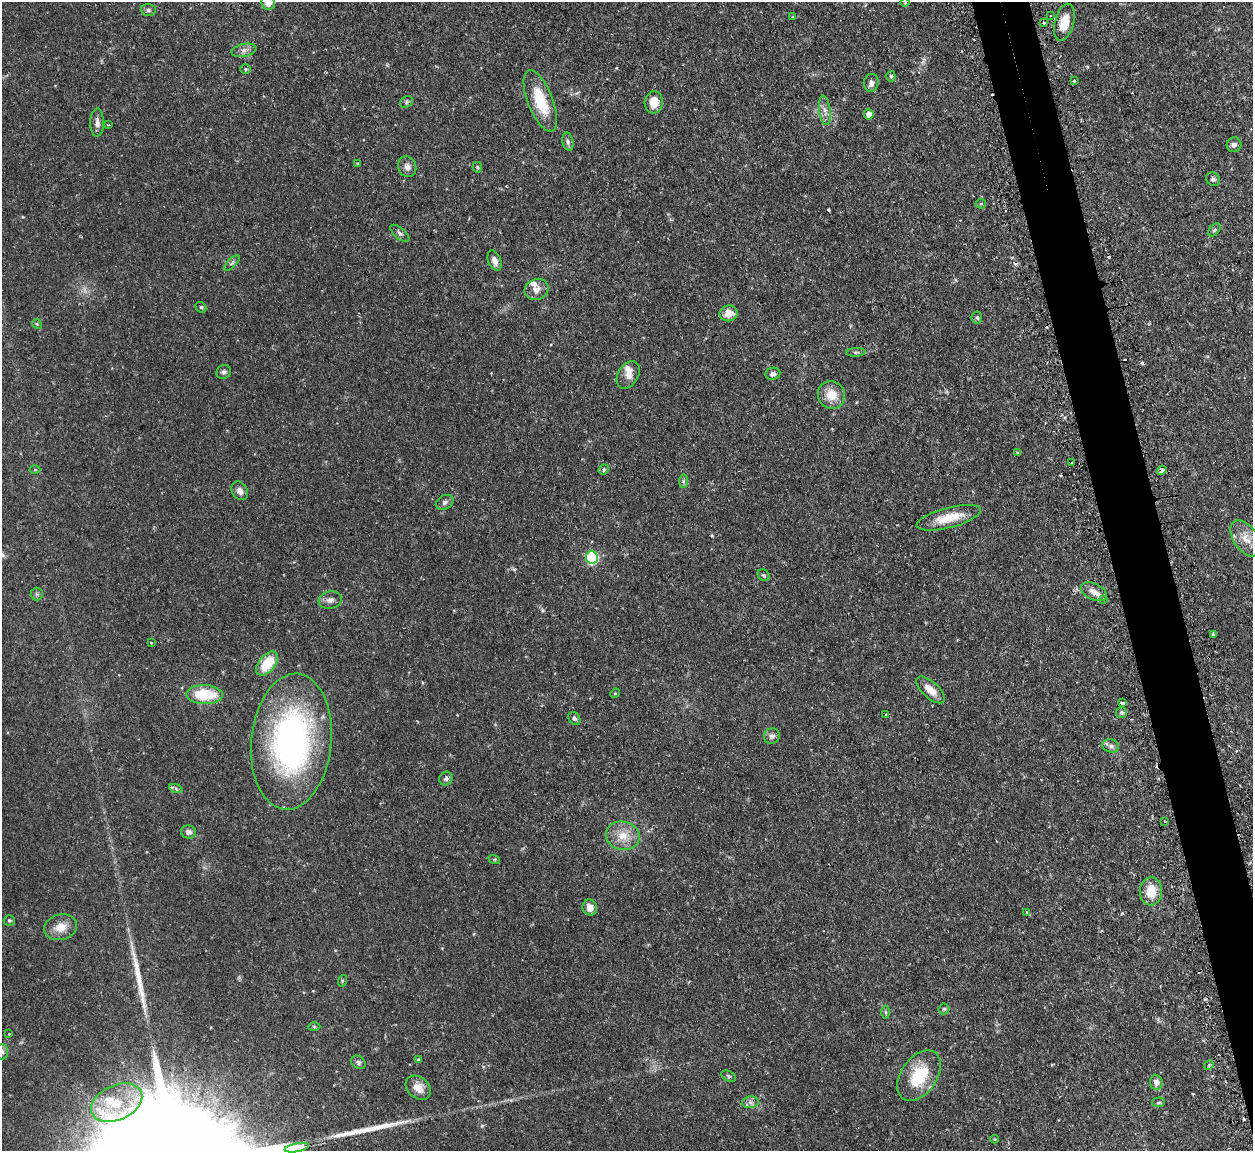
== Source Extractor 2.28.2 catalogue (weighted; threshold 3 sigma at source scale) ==
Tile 6 of 4 x 4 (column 2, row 2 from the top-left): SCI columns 1286-2536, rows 2463-3611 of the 5072 x 5047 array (HDU 1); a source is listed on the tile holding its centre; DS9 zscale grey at full resolution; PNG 1255 x 1153 px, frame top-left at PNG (2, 2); each listed source drawn as its Kron ellipse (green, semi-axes under 4 px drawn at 4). Shown black and unused: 4% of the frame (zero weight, under 2 of 3 exposures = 4% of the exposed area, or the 3 px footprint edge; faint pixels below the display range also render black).
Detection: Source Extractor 2.28.2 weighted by HDU 2 'WHT'; one run over the whole footprint, this tile lists its part. Background 0.0595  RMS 0.0067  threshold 0.0302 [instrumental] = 3 sigma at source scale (4.5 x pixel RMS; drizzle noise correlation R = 1.50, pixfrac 1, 0.05/0.05 arcsec/px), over >= 5 px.
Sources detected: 119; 15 cosmic-ray / hot-pixel residue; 2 long thin detections or spike segments (spike, bleed or trail) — neither listed nor drawn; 4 inside a brighter listed object's ellipse — not listed separately; the other 98 listed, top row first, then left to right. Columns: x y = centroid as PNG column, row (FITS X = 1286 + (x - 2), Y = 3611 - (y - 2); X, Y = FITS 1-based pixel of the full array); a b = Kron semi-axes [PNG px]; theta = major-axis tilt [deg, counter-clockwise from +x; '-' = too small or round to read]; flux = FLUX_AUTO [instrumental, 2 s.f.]
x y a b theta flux
268 2 7 6 - 8.9
905 3 5 3 - 0.58
148 10 7 6 - 1.8
1050 16 3 2 - 0.84
792 17 4 4 - 0.98
1064 22 19 9 76 11
1044 23 3 3 - 0.78
244 50 12 6 11 3
245 69 5 5 - 1
891 76 5 4 - 0.94
1074 80 3 3 - 1.8
871 83 9 7 77 3.3
540 101 32 12 -68 25
406 102 7 5 39 1.2
654 102 11 9 86 9.4
825 110 15 6 -83 3.7
869 114 5 5 - 6.3
97 123 14 6 89 3.6
108 125 3 2 - 0.58
568 142 9 5 -78 1.8
1234 145 7 7 - 2.5
357 163 4 2 - 0.46
407 167 10 9 - 3.5
477 167 5 4 - 0.88
1213 179 7 6 - 1.6
981 204 5 4 - 0.83
1214 230 7 5 49 1.2
400 233 11 5 -41 1.9
494 261 10 6 -69 4.1
232 263 10 4 45 1.6
536 289 12 10 23 4.9
201 307 6 4 -42 0.87
729 313 9 8 - 7.6
977 317 6 5 - 1.3
37 324 5 4 - 0.79
856 352 9 4 5 1.3
224 372 7 6 - 1.8
773 374 7 6 - 2.5
628 375 15 10 59 5.5
831 395 14 13 - 11
1017 452 3 3 - 1.5
1072 463 3 2 - 0.59
35 470 5 3 - 0.58
604 470 5 4 - 1.1
1162 470 5 3 - 3.3
683 481 7 4 89 1.3
240 491 10 7 -57 3.3
445 502 9 7 28 2.1
949 518 33 10 15 16
1246 538 20 12 -55 10
592 558 6 6 - 65
764 575 6 5 - 1
1094 592 14 8 -26 5.6
37 594 6 6 - 1.4
1103 599 3 3 - 7.8
330 600 11 9 10 3.5
1213 635 4 3 - 2.9
151 643 3 3 - 0.66
267 664 14 8 51 19
930 690 18 8 -42 7.8
615 693 5 4 - 0.61
204 695 18 9 -1 26
1122 703 4 3 - 8
1121 713 5 5 - 1.3
886 715 3 2 - 0.61
574 718 7 5 -55 1.4
772 736 8 7 - 2.7
291 742 68 40 84 190
1111 746 8 6 -15 2.4
446 778 7 6 - 2
176 789 7 4 -20 1.3
1165 821 3 2 - 0.65
188 832 7 6 - 2.7
623 836 17 14 -11 11
494 859 6 4 -17 0.87
1151 891 14 11 87 13
590 908 8 7 - 5
1027 912 4 3 - 0.63
9 920 5 5 - 1.1
60 927 16 13 16 9.3
342 981 6 3 73 0.73
944 1009 5 5 - 1
885 1012 6 4 -89 1.1
314 1027 6 4 -1 0.99
9 1034 3 3 - 0.52
2 1052 7 6 - 1.8
418 1060 4 4 - 0.99
358 1062 8 6 -34 2
1209 1065 5 4 - 0.95
729 1076 7 5 -28 1.3
919 1076 28 18 55 30
1156 1082 8 6 -87 3.4
418 1088 14 10 -39 7.5
750 1102 8 6 6 2.3
1159 1102 6 5 - 1.2
117 1103 27 17 25 26
995 1139 4 4 - 0.68
297 1148 12 3 11 1400
Overlapping masked pixels (flux is a lower limit): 2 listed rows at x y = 1162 470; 1122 703
Isophote crosses this tile's border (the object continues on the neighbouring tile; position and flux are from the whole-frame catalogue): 4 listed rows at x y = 268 2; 1246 538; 2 1052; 297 1148